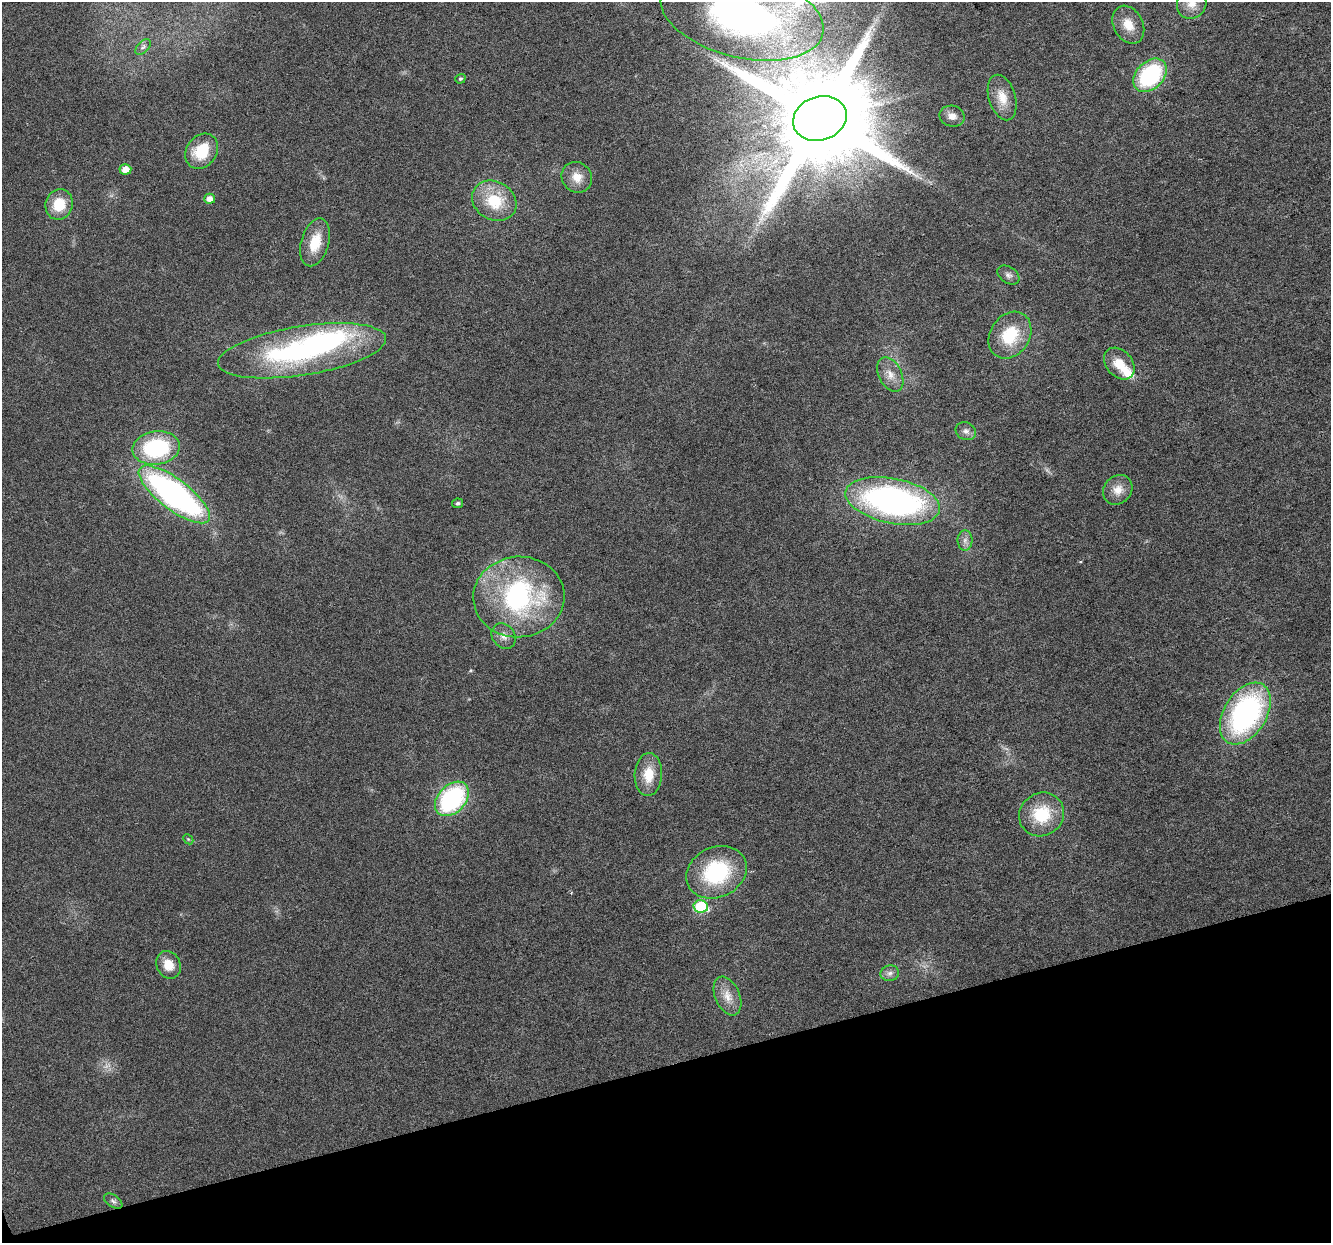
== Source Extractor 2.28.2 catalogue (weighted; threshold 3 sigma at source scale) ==
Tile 14 of 4 x 4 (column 2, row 4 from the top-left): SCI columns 1332-2660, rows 109-1349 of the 5317 x 5130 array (HDU 1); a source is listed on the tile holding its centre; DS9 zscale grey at full resolution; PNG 1333 x 1245 px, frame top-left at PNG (2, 2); each listed source drawn as its Kron ellipse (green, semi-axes under 4 px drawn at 4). Shown black and unused: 14% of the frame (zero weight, under 3 of 6 exposures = <1% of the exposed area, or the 3 px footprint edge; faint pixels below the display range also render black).
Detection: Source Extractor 2.28.2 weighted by HDU 2 'WHT'; one run over the whole footprint, this tile lists its part. Background 0.0256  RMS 0.0026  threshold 0.0107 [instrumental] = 3 sigma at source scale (4.09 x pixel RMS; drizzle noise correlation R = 1.36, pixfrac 0.8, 0.0396/0.0396 arcsec/px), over >= 5 px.
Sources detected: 44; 1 too faint to see at this stretch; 1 inside a brighter object's white glare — neither listed nor drawn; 1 inside a brighter listed object's ellipse — not listed separately; the other 41 listed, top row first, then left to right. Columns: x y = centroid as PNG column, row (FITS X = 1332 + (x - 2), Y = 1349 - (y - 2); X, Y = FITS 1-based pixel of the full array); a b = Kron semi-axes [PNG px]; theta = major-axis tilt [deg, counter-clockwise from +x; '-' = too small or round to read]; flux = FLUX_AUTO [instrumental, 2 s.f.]
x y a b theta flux
1192 3 16 14 56 3.4
742 15 83 43 -13 82
1128 25 20 14 -61 4
143 47 9 5 45 0.68
1150 75 19 13 45 25
460 79 5 4 - 0.43
1002 98 23 13 -73 4.1
952 116 12 10 -14 2
820 118 27 22 19 7500
202 151 19 15 53 8.6
125 169 6 5 - 2.2
577 177 16 14 -46 3.3
210 199 5 5 - 1.9
494 201 23 19 -30 9.9
59 204 15 13 73 6.4
315 242 24 14 74 6.5
1008 275 12 8 -32 1.1
1010 335 25 19 56 11
302 351 85 24 9 51
1119 364 18 13 -49 4.6
890 374 18 11 -63 2.9
966 431 10 8 -24 1.1
156 448 24 16 8 23
1118 490 16 13 48 2.9
174 494 43 15 -37 84
893 501 48 22 -11 77
458 503 5 5 - 0.54
965 540 10 7 89 1.2
519 597 45 40 4 44
504 636 13 11 -52 1.9
1245 714 34 21 58 53
648 775 21 14 87 5.4
452 799 20 13 47 33
1041 814 23 21 36 10
188 839 6 4 -44 0.3
716 872 31 25 26 22
701 906 7 6 - 18
168 965 14 12 -66 3.7
890 973 9 8 - 1.1
727 996 20 12 -67 3.3
113 1201 10 6 -36 0.76
Isophote crosses this tile's border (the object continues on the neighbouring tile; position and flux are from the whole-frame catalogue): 2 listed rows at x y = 1192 3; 742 15